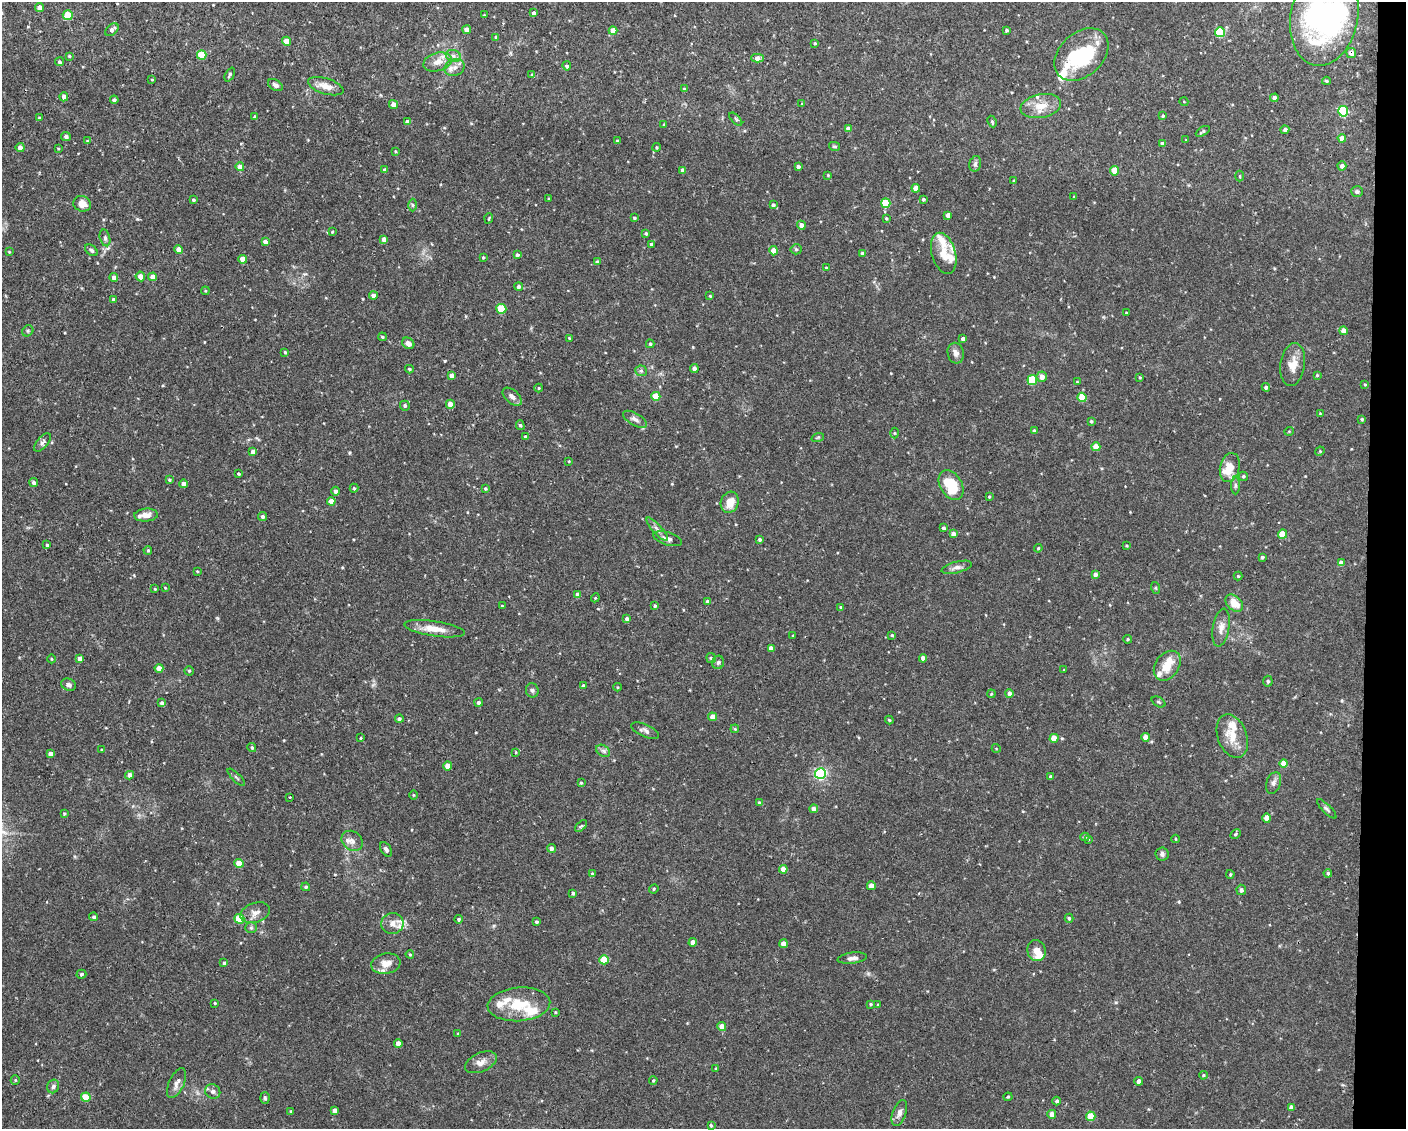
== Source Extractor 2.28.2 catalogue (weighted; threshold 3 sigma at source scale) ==
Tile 9 of 3 x 4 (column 3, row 3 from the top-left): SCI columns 2911-4314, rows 1127-2253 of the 4527 x 4506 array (HDU 1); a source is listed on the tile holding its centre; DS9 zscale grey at full resolution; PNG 1408 x 1131 px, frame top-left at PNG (2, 2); each listed source drawn as its Kron ellipse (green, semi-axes under 4 px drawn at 4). Shown black and unused: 3% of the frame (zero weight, under 2 of 3 exposures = <1% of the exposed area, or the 3 px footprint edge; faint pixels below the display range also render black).
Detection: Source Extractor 2.28.2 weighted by HDU 2 'WHT'; one run over the whole footprint, this tile lists its part. Background 0.0461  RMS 0.0033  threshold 0.0147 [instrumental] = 3 sigma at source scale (4.5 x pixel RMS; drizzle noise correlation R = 1.50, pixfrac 1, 0.05/0.05 arcsec/px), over >= 5 px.
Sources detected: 336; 2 inside a brighter object's white glare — neither listed nor drawn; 18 inside a brighter listed object's ellipse — not listed separately; the other 316 listed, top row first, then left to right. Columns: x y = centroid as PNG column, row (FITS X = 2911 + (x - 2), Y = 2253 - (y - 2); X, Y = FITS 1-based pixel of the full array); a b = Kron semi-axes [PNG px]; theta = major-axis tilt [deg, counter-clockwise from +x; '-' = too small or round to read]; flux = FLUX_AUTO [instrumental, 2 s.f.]
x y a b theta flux
39 8 4 4 - 1.7
533 13 4 3 - 0.76
68 15 5 5 - 7.2
484 15 3 2 - 0.26
1324 16 50 33 79 94
112 30 8 5 42 1
467 30 4 4 - 2.1
1006 30 3 3 - 0.51
613 31 4 4 - 3.5
1220 32 5 5 - 18
496 37 4 3 - 0.44
286 41 4 4 - 3.3
815 43 4 3 - 0.36
1351 53 5 5 - 1.5
1081 54 31 21 43 22
202 55 5 5 - 9.7
69 56 3 3 - 0.35
453 56 8 6 -21 1.1
757 58 6 4 2 1.8
59 62 4 4 - 0.67
438 62 15 9 17 2.8
567 66 4 4 - 0.6
455 67 10 8 22 1.7
230 74 7 4 64 0.6
532 75 4 4 - 0.38
152 79 4 2 - 0.23
1326 81 4 3 - 0.38
275 85 8 5 -31 0.94
326 86 18 8 -17 3.2
684 89 4 4 - 0.37
64 97 4 4 - 1.5
1274 98 4 4 - 1.7
114 100 4 4 - 0.65
1184 102 4 3 - 0.22
393 104 4 4 - 2
802 104 3 3 - 0.28
1041 106 20 11 11 5.1
1343 111 5 5 - 20
1163 116 3 3 - 0.45
255 117 4 3 - 0.57
39 118 4 3 - 0.3
736 119 8 3 -46 0.42
992 121 6 4 -64 0.49
408 122 4 4 - 1.7
664 124 3 3 - 0.29
848 129 4 4 - 1.6
1285 130 4 4 - 1.2
1203 131 8 3 31 0.52
66 136 5 4 - 0.84
1342 138 4 4 - 2.1
1186 140 3 3 - 0.21
87 141 4 3 - 0.31
617 141 3 3 - 0.47
1162 143 4 3 - 0.97
834 146 5 4 - 0.47
656 147 4 4 - 0.33
20 148 4 4 - 1.9
58 148 4 2 - 0.23
395 151 4 3 - 0.25
975 164 8 5 75 0.79
1342 166 4 4 - 1.1
240 167 4 4 - 2.2
798 167 4 3 - 0.81
384 170 4 4 - 0.64
683 170 4 4 - 1.6
1115 171 5 4 - 4.2
828 175 3 2 - 0.28
1240 176 5 3 - 0.28
1014 181 3 3 - 0.38
916 188 4 4 - 3.3
1357 191 6 5 - 0.67
1074 197 3 2 - 0.23
549 199 3 3 - 0.33
923 199 3 3 - 0.56
193 200 3 3 - 0.51
886 203 5 4 - 12
82 204 9 7 -22 2.7
412 205 6 4 -89 0.43
773 205 4 4 - 0.75
948 215 4 4 - 1.5
489 218 5 3 - 0.29
634 218 4 3 - 0.39
886 218 3 3 - 0.33
801 225 4 4 - 1.4
332 232 4 4 - 0.33
646 233 4 3 - 0.52
105 238 8 5 -76 0.83
384 239 4 4 - 1.6
265 242 4 4 - 1.7
651 244 3 3 - 0.45
179 249 4 4 - 2.2
796 249 5 5 - 0.55
91 250 7 5 -39 0.71
774 251 4 4 - 4.4
9 252 3 3 - 0.26
863 253 4 4 - 1
944 253 21 12 -74 4.2
517 255 4 4 - 0.71
483 257 3 3 - 0.35
243 259 4 4 - 3.6
597 262 4 4 - 0.75
826 268 3 3 - 0.33
140 276 5 4 - 2.2
153 277 4 4 - 2.5
114 278 4 4 - 1.6
519 287 4 4 - 0.99
205 291 4 3 - 0.3
373 295 4 4 - 1.1
710 296 4 4 - 0.33
113 300 4 4 - 1.1
501 309 5 5 - 14
1126 313 3 3 - 0.37
28 331 6 5 - 0.54
1343 331 4 4 - 2.4
382 337 4 3 - 0.39
569 338 3 2 - 0.26
963 339 4 4 - 1.2
408 343 6 5 - 1.7
650 344 4 3 - 0.43
285 352 4 3 - 0.41
956 353 10 8 -78 1.4
1293 364 21 12 81 4.2
409 369 4 3 - 0.46
694 369 4 4 - 1.8
641 371 6 5 - 0.59
1317 375 3 3 - 0.33
451 376 4 4 - 1.7
1042 377 5 5 - 2.2
1140 377 3 2 - 0.31
1032 380 5 4 - 13
1077 382 4 3 - 0.24
1365 384 3 2 - 0.29
1266 387 4 4 - 0.75
539 388 4 4 - 0.35
656 396 4 4 - 6.1
512 397 11 6 -41 1.5
1082 397 5 4 - 7.5
450 404 4 4 - 2.5
405 406 5 5 - 0.58
1320 413 3 2 - 0.22
635 419 13 6 -30 1.4
1362 419 4 4 - 0.37
1091 421 3 3 - 0.47
520 425 5 4 - 0.48
1034 431 4 3 - 1
1289 431 5 3 - 0.23
894 433 5 3 - 0.29
525 436 4 3 - 0.38
818 437 6 4 19 0.41
43 442 11 5 50 0.96
1096 447 4 4 - 4.9
1320 451 5 4 - 0.3
253 452 4 4 - 1.8
569 461 3 3 - 0.22
1230 468 15 9 75 4.8
238 474 4 4 - 0.39
1243 476 5 4 - 0.5
169 480 4 4 - 0.51
34 483 4 4 - 0.92
184 484 4 4 - 1.5
951 485 16 10 -59 12
1235 485 9 4 -90 0.7
354 488 4 4 - 0.44
485 488 3 3 - 0.38
336 491 4 4 - 0.94
989 497 3 2 - 0.35
331 501 4 4 - 2.4
730 502 11 9 72 3.9
146 515 12 6 4 2.4
262 517 4 4 - 0.72
943 528 3 3 - 0.72
657 529 15 4 -48 1.4
953 534 4 4 - 1.7
1282 534 4 4 - 6
667 539 15 6 -17 1.5
759 540 4 3 - 0.64
47 545 3 3 - 0.41
1127 546 4 3 - 0.33
1038 548 4 4 - 0.36
148 550 4 3 - 0.42
1262 557 4 3 - 0.48
1341 563 4 4 - 1.8
957 567 15 5 15 1.4
197 571 3 2 - 0.26
1095 574 4 4 - 1.3
1238 576 4 4 - 0.38
165 588 3 3 - 0.24
1156 588 6 4 -71 0.4
155 589 4 3 - 0.26
578 595 4 4 - 2
595 598 4 3 - 0.33
708 602 4 4 - 1
1234 603 10 7 -43 4.5
502 606 3 2 - 0.28
655 606 4 3 - 0.5
841 607 4 3 - 0.55
627 619 4 4 - 1.1
1221 628 19 8 80 2.5
435 629 30 7 -8 4.9
793 635 3 2 - 0.22
892 635 4 4 - 0.41
1127 639 4 3 - 0.39
771 648 4 4 - 1.8
711 658 5 4 - 0.52
923 658 4 4 - 1.9
51 659 4 3 - 0.28
80 659 4 4 - 1.7
718 662 7 6 - 0.84
1167 666 16 11 54 5.1
159 668 4 4 - 2.9
1064 670 4 2 - 0.19
189 671 4 4 - 0.44
1268 681 5 4 - 0.51
68 685 8 5 -20 0.93
583 686 4 4 - 0.7
617 687 4 3 - 0.28
532 690 7 6 - 0.75
1009 693 4 4 - 1.6
991 694 4 3 - 0.32
1158 702 7 5 -26 0.52
162 703 4 3 - 1.1
479 703 4 4 - 1.1
712 717 4 4 - 2
399 719 4 4 - 0.72
889 720 4 4 - 0.38
735 729 4 3 - 0.31
645 731 15 6 -24 1.2
1232 736 22 14 -69 6.2
1145 737 4 4 - 2.1
361 738 3 2 - 0.26
1054 738 4 4 - 4.5
252 748 5 4 - 0.53
996 748 4 3 - 0.22
102 750 3 3 - 0.46
603 751 7 5 -31 0.84
516 752 3 2 - 0.24
50 754 4 4 - 1.8
1284 763 4 4 - 4.3
448 766 4 4 - 3.2
820 774 5 5 - 54
130 775 4 4 - 1.8
236 777 11 3 -45 0.56
1051 777 4 3 - 0.5
581 783 3 3 - 0.35
1274 783 11 7 69 1.3
413 795 5 3 - 0.29
290 797 3 3 - 0.44
759 803 4 3 - 0.43
814 809 4 4 - 1.7
1327 809 13 4 -45 0.75
64 813 4 3 - 0.38
1267 818 4 4 - 3.6
581 826 7 4 43 0.48
1235 834 5 3 - 0.4
1085 837 4 4 - 0.46
1088 839 4 2 - 0.22
1175 839 4 3 - 0.26
352 841 11 9 -39 1.9
551 848 4 4 - 1.3
386 849 8 5 -59 0.79
1162 854 7 6 - 0.94
239 863 4 4 - 4.7
783 869 4 4 - 2.9
1328 873 4 4 - 0.55
592 874 3 3 - 0.54
1230 874 4 3 - 0.39
871 886 4 4 - 3.5
306 887 4 4 - 0.56
654 889 5 4 - 0.37
1241 890 5 5 - 0.92
573 893 4 3 - 0.54
255 913 15 9 19 2.3
94 917 4 4 - 0.65
1069 918 4 3 - 0.53
239 919 5 4 - 10
459 919 4 4 - 0.49
536 922 4 3 - 0.56
392 924 11 10 - 2.2
251 928 6 5 - 0.58
693 942 4 4 - 2
783 944 4 4 - 2.2
1036 950 10 9 - 2.7
410 954 4 3 - 0.35
852 958 15 5 7 1.5
604 960 5 4 - 7.4
224 963 4 4 - 0.5
386 964 15 10 10 3.5
81 974 5 4 - 0.63
215 1003 3 2 - 0.32
519 1004 31 17 4 10
870 1004 3 3 - 0.35
878 1005 3 3 - 0.27
555 1012 3 2 - 0.27
722 1027 4 4 - 3.7
458 1034 4 3 - 0.39
398 1043 4 4 - 2.2
481 1062 17 9 24 2.4
716 1068 3 3 - 0.32
1203 1075 4 3 - 0.37
15 1080 5 4 - 0.36
653 1080 4 3 - 0.35
1138 1081 4 4 - 1.3
176 1083 16 7 65 2.1
53 1086 7 6 - 0.84
213 1091 8 7 - 1.1
86 1097 5 4 - 8
1008 1097 4 4 - 0.32
265 1098 6 5 - 0.57
1057 1101 4 4 - 0.73
1291 1107 4 4 - 1.6
335 1110 4 4 - 1.7
291 1111 4 4 - 0.31
899 1113 13 6 70 1.6
1052 1114 4 4 - 2.5
1091 1116 4 4 - 5.8
711 1126 4 3 - 0.59
Overlapping masked pixels (flux is a lower limit): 2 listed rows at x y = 1351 53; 451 376
Isophote crosses this tile's border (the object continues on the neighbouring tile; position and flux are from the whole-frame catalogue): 1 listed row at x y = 1324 16